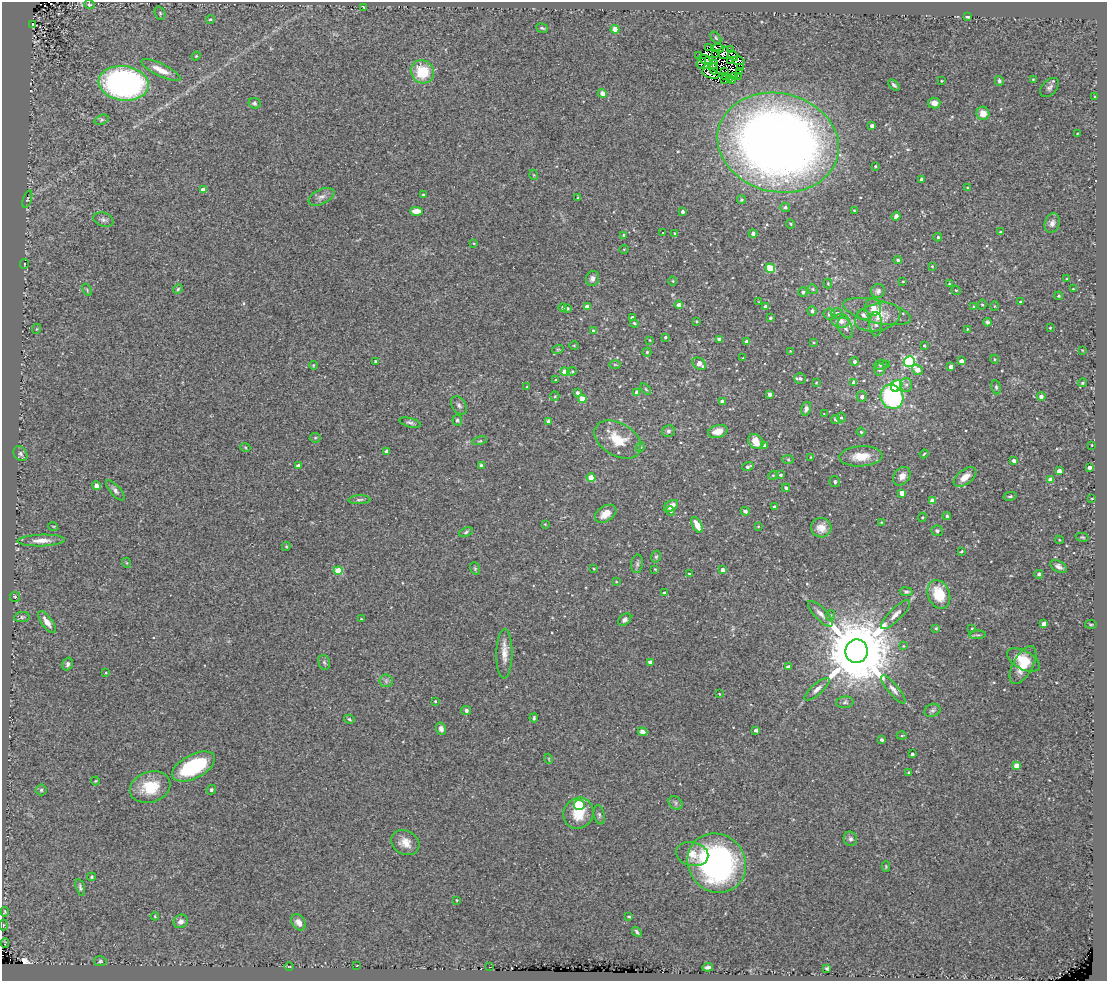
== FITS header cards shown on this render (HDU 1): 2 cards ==
NAXIS1  =                 1105
NAXIS2  =                  979

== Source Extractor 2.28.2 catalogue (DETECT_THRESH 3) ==
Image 1105 x 979 px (HDU 1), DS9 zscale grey, 1 PNG px = 1 image px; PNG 1109 x 983 px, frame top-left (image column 1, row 979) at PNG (2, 2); each listed source drawn as its Kron ellipse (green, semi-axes under 4 px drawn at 4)
Background 0.176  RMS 0.025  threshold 0.0738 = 3 sigma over >= 5 px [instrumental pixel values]
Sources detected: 330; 6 with non-positive FLUX_AUTO (blend fragments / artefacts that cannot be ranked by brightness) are neither listed nor drawn; the other 324 listed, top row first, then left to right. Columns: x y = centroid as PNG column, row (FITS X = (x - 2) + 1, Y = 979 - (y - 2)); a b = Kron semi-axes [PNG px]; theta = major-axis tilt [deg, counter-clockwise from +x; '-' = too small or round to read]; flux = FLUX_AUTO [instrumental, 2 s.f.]
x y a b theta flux
89 5 5 4 - 2.3
364 7 4 2 - 1.3
160 13 7 5 -70 2.7
968 17 4 3 - 3.5
210 19 4 3 - 2.4
33 24 4 3 - 2.1
542 28 6 3 -16 2.6
615 29 4 4 - 39
716 38 7 3 -54 2
709 47 3 2 - 59
718 48 6 4 -6 0.62
731 49 2 2 - 0.24
715 53 3 2 - 0.97
723 53 6 5 - 2.4
196 56 4 3 - 1.3
699 56 2 2 - 2.2
733 56 6 3 -51 5.5
705 59 6 3 -24 1.9
709 60 3 3 - 2.9
730 60 3 3 - 4.4
738 61 6 4 -9 0.31
701 63 5 2 - 2.3
713 64 5 2 - 2
741 67 2 2 - 0.97
714 69 5 2 - 1.2
161 70 21 6 -25 18
740 71 2 2 - 0.85
422 72 12 11 - 58
725 72 3 2 - 0.0063
711 73 9 4 -18 2.5
725 76 3 2 - 2
738 76 2 2 - 0.28
734 77 4 2 - 0.78
729 78 4 2 - 0.68
1033 79 3 2 - 1.2
725 80 4 2 - 0.72
733 81 2 2 - 0.6
941 81 3 2 - 1.4
999 81 5 4 - 3.4
124 83 25 17 -7 440
894 85 7 3 -44 3.5
1049 88 11 7 46 5.8
602 93 5 4 - 8.6
1094 96 2 2 - 1.2
254 103 6 5 - 3.5
934 103 6 5 - 11
983 113 7 6 - 18
102 120 7 4 20 2.9
872 126 4 3 - 11
1077 133 2 2 - 1.1
778 143 61 49 -13 1900
875 166 4 3 - 1.7
534 175 5 3 - 1.3
921 179 3 3 - 3.4
967 187 4 3 - 1.4
203 190 4 4 - 20
423 194 3 2 - 1.6
321 197 14 7 26 8.4
578 198 3 2 - 1.4
27 199 9 4 72 2.3
741 200 4 4 - 2.7
785 207 5 4 - 4.3
854 210 3 2 - 1.5
416 211 6 4 -5 20
682 211 3 3 - 3.9
896 216 4 4 - 11
103 220 10 7 -17 5.6
1052 223 10 7 71 8.1
790 224 5 4 - 1.9
1000 232 3 3 - 2.6
663 233 2 2 - 0.93
675 233 4 3 - 1.8
753 233 4 4 - 5.9
624 235 4 3 - 1.8
938 237 4 4 - 2.6
474 243 3 2 - 1.1
624 249 4 3 - 1.3
898 260 4 3 - 3.2
24 264 5 2 - 1
932 266 3 3 - 1.4
770 268 5 4 - 87
592 278 7 6 - 7.3
1067 279 3 3 - 1.6
673 281 4 3 - 1.4
903 281 4 2 - 1.1
828 283 5 4 - 1.7
949 284 3 2 - 1.3
178 289 5 4 - 2.3
813 289 5 4 - 1.9
1073 289 3 2 - 1.2
87 290 6 4 -60 2.7
956 290 5 4 - 1.8
878 291 7 6 - 5
803 292 5 4 - 3.7
1059 296 4 3 - 2
759 302 3 2 - 1.5
1020 302 3 3 - 2.2
982 304 5 4 - 2.3
679 305 4 4 - 9.1
765 306 4 3 - 8
994 306 5 3 - 1.5
587 307 4 4 - 20
873 307 9 8 - 13
973 307 4 4 - 2.1
563 308 4 4 - 4.1
567 308 4 4 - 2.9
812 311 4 4 - 4.6
877 311 35 11 -13 34
837 313 6 5 - 5.2
829 314 6 5 - 6.4
863 315 6 5 - 5.9
878 317 23 13 14 29
632 318 4 3 - 5.3
770 318 3 3 - 2.6
696 321 3 2 - 1.4
841 321 9 7 -2 12
987 322 4 4 - 3
634 323 4 4 - 2.9
876 324 12 6 -90 8.4
845 328 11 6 -64 7.2
1050 328 2 2 - 1.3
36 329 5 3 - 1.4
967 329 3 2 - 1.1
593 330 3 3 - 1.9
665 337 3 3 - 2.5
719 339 4 3 - 4.8
650 340 4 2 - 1.1
747 342 4 4 - 11
814 342 3 3 - 1.5
574 345 5 3 - 1.3
924 346 3 3 - 1.9
558 349 6 3 18 1.8
1082 350 3 2 - 1.1
790 351 3 3 - 1.3
647 352 4 4 - 2.3
743 358 2 2 - 0.91
994 359 4 3 - 1.5
376 361 3 3 - 2.3
961 361 4 4 - 9.5
855 362 4 4 - 5.4
909 362 5 5 - 190
699 364 8 5 -35 11
886 364 4 2 - 1.1
313 365 4 3 - 1.3
615 365 6 4 -1 1.9
880 365 7 5 2 3.1
951 367 4 4 - 8.4
879 369 6 5 - 5.4
917 370 6 4 -38 14
565 371 4 4 - 18
572 371 5 3 - 1.9
556 379 3 2 - 1.4
800 379 6 5 - 4.8
854 382 4 4 - 8.9
816 383 3 3 - 1.4
1082 383 4 4 - 2.3
906 385 7 6 - 4.4
897 386 6 5 - 110
527 387 3 3 - 1.6
996 387 7 5 -81 3.3
646 389 6 3 -53 2
637 392 4 4 - 14
577 393 4 3 - 4.4
770 394 4 4 - 7.5
555 396 5 4 - 2.2
1041 396 4 4 - 7.2
862 397 5 5 - 6.5
892 397 12 11 - 240
582 399 4 4 - 38
722 401 4 3 - 6.5
459 405 10 7 -54 5.3
806 409 7 5 76 5
824 414 2 2 - 0.94
841 418 5 4 - 2.5
835 419 5 4 - 2.6
457 420 5 5 - 3.2
549 421 4 4 - 7.5
410 423 11 4 -15 4.4
668 431 6 5 - 3.7
718 431 10 6 15 17
861 432 4 4 - 2.2
315 438 5 5 - 2.2
618 440 25 16 -31 48
480 441 7 3 12 1.8
756 441 8 6 -39 24
1092 445 3 2 - 1.3
765 446 4 3 - 5.9
245 447 5 3 - 1.6
640 447 5 4 - 2.3
387 451 3 3 - 5.3
20 454 8 6 -54 3.8
924 454 4 2 - 1.5
861 456 21 10 3 30
811 457 3 3 - 1.3
788 459 6 4 -2 2
1014 460 4 3 - 5.8
481 465 4 3 - 3.2
298 466 4 4 - 8
748 466 6 4 19 4.4
1089 467 4 3 - 6.5
1059 471 4 4 - 11
773 475 4 3 - 1.6
781 475 4 3 - 2.6
902 476 10 7 54 12
965 477 13 7 37 17
591 478 4 4 - 39
1051 480 4 4 - 20
835 482 5 5 - 3.7
96 486 4 4 - 9.6
786 488 4 3 - 3.7
115 490 13 5 -49 6
902 493 4 4 - 15
1010 496 6 4 13 2.4
1092 498 3 2 - 1.2
359 500 11 4 2 3.8
932 501 4 4 - 11
671 506 7 5 30 15
774 507 3 3 - 2.7
670 511 5 4 - 3.3
745 511 4 4 - 5.7
606 514 12 7 33 21
947 516 4 4 - 2.6
922 517 5 4 - 1.6
881 522 3 2 - 1.2
545 524 3 3 - 1.2
697 525 8 4 -62 21
53 526 5 3 - 1.3
758 526 3 2 - 1.2
821 528 10 10 - 19
937 531 6 5 - 3.7
466 532 7 4 23 3
1082 537 7 3 -13 1.9
1059 540 4 4 - 1.4
41 541 24 6 2 15
286 546 4 4 - 1.8
961 551 3 2 - 2.1
656 557 6 4 74 2.4
127 563 5 3 - 1.5
637 564 9 6 81 4.1
1059 567 9 5 -28 6.6
475 568 6 4 -70 2.2
593 568 3 2 - 1.4
655 569 3 2 - 1.3
338 570 4 4 - 52
722 570 4 4 - 9.1
689 574 3 2 - 1.1
1039 574 4 4 - 4.8
616 582 3 2 - 1.3
906 592 6 4 -8 3
664 593 4 3 - 5.3
939 594 15 11 -70 49
15 597 5 5 - 2.6
820 614 16 6 -46 9.6
831 615 5 3 - 1.7
895 615 19 6 45 11
22 617 7 5 9 3.3
361 619 2 2 - 1.2
625 620 7 5 41 4.4
47 622 13 5 -54 13
1044 624 4 4 - 18
1091 624 6 3 -7 1.7
936 628 4 4 - 2.1
972 628 3 2 - 1.3
978 635 8 3 4 2.8
903 646 3 3 - 1.3
857 651 11 11 - 23000
504 654 24 8 89 18
1023 660 18 9 -28 34
324 662 7 5 -73 3.5
650 662 4 3 - 8.4
68 664 6 5 - 4.3
1023 665 21 9 61 33
788 667 4 3 - 7.9
106 673 3 3 - 1.5
386 681 6 6 - 4.8
817 689 16 5 41 8.2
893 689 18 5 -50 8.5
719 694 3 2 - 1.2
435 701 3 2 - 1.5
845 702 9 5 6 4
466 710 5 4 - 5.3
932 710 8 6 23 4.3
534 718 4 3 - 2.7
349 719 5 4 - 2.3
441 729 6 5 - 5.6
756 730 4 3 - 3.5
643 732 5 4 - 6.2
902 736 5 3 - 1.7
882 740 3 3 - 3.4
912 754 3 3 - 3.6
549 759 5 3 - 1.3
194 766 23 12 27 130
1016 766 4 4 - 24
909 773 3 3 - 4.6
95 781 4 4 - 1.5
150 787 20 15 17 50
41 790 5 5 - 2.5
211 790 5 4 - 2.3
676 803 8 6 -38 4.3
579 805 5 5 - 100
579 813 16 14 57 40
599 815 10 5 -79 3.7
850 839 7 6 - 5.1
405 843 15 12 -29 19
692 854 16 12 -11 17
717 863 31 28 -50 370
886 866 5 4 - 2
92 877 4 3 - 2.1
80 887 8 4 -76 3.8
457 900 3 2 - 1.4
5 912 4 4 - 2.3
155 916 4 3 - 1.8
629 917 3 2 - 1.9
181 921 7 6 - 7.6
299 922 9 6 -55 11
3 925 5 3 - 1.9
637 932 6 3 -50 3.1
5 943 4 2 - 1.4
100 961 6 5 - 2.6
357 965 3 2 - 1.3
289 967 5 3 - 1.2
490 967 3 2 - 1.8
708 967 5 3 - 4.1
827 969 3 3 - 2.7
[6 non-positive-flux detections neither listed nor drawn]